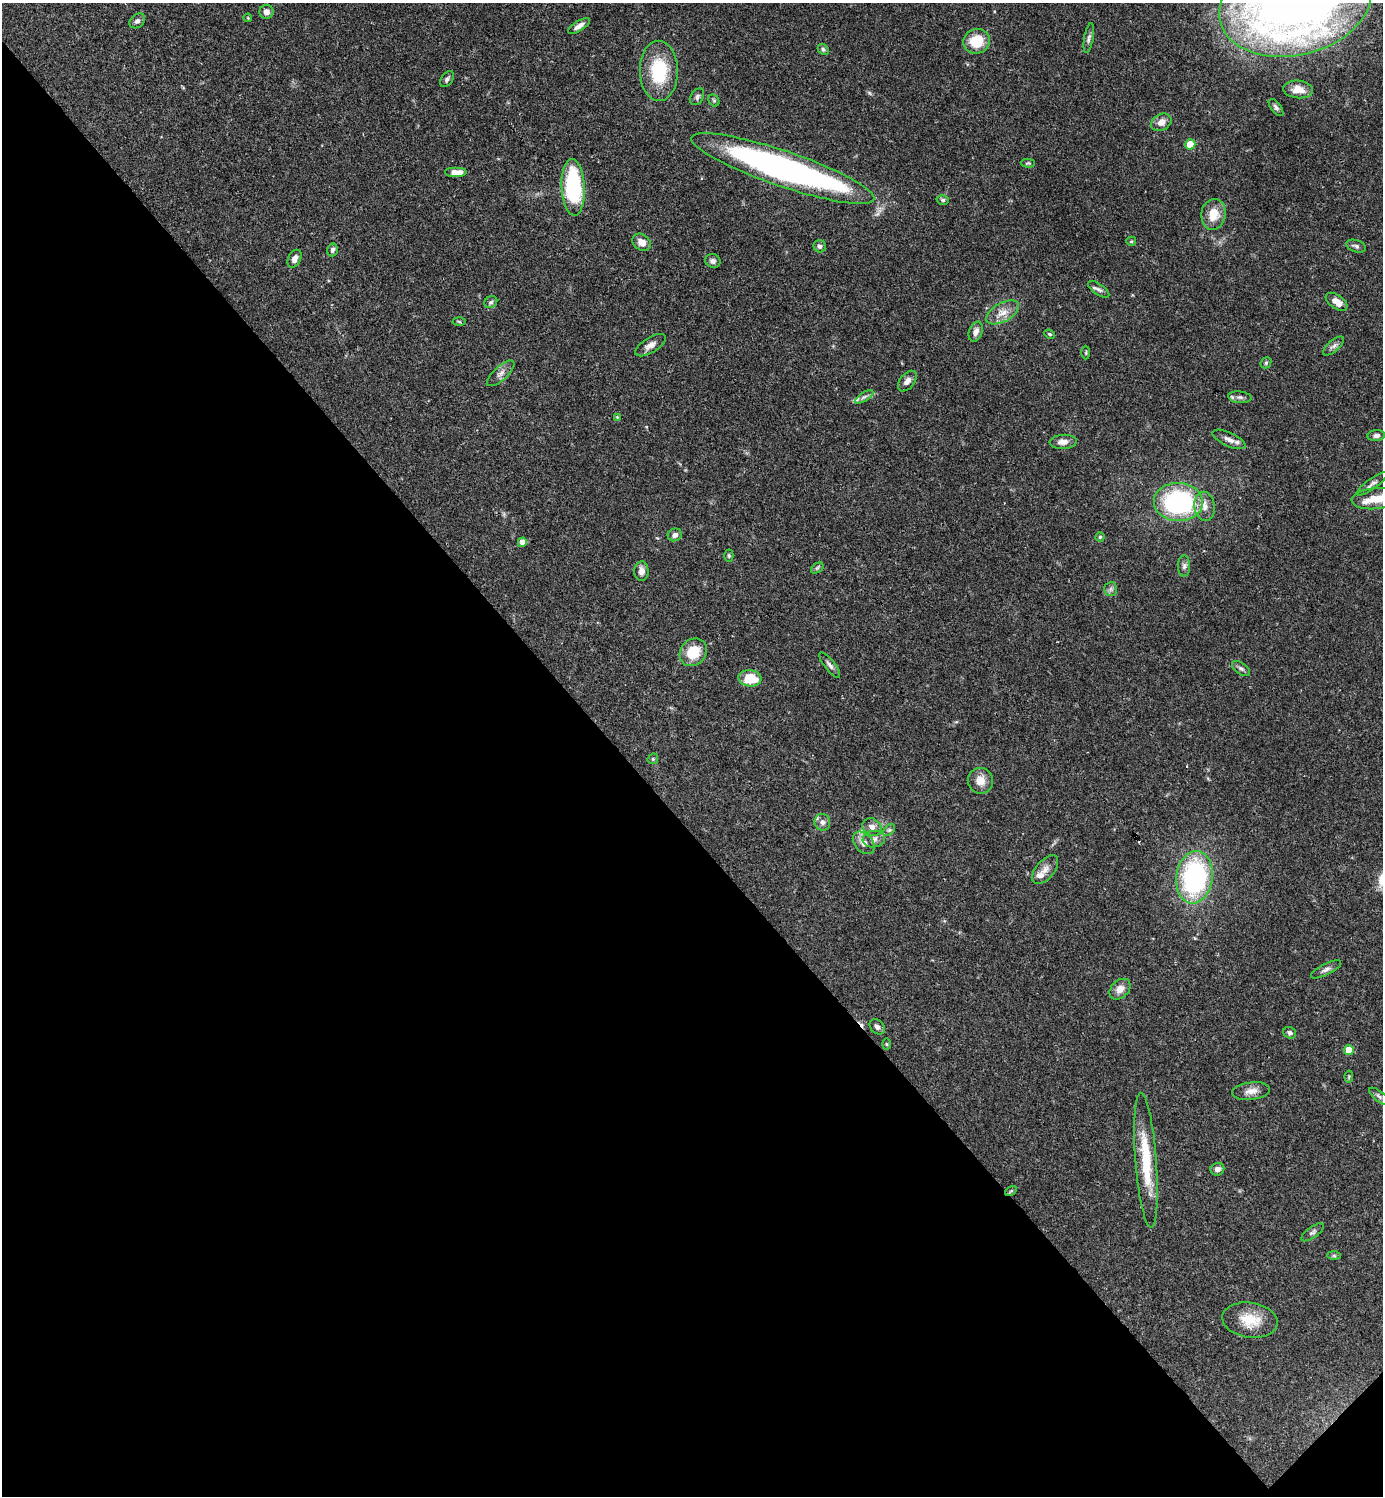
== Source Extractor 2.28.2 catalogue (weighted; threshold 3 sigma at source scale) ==
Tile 14 of 4 x 4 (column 2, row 4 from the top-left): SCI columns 1681-3061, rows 1-1494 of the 5980 x 5981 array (HDU 1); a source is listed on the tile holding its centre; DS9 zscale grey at full resolution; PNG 1385 x 1498 px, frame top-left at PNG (2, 3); each listed source drawn as its Kron ellipse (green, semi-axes under 4 px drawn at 4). Shown black and unused: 45% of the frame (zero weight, under 3 of 4 exposures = <1% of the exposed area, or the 3 px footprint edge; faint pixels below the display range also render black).
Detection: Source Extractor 2.28.2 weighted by HDU 2 'WHT'; one run over the whole footprint, this tile lists its part. Background 0.0387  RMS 0.0026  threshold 0.0117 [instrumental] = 3 sigma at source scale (4.5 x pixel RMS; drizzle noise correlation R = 1.50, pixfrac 1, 0.05/0.05 arcsec/px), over >= 5 px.
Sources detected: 94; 1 inside a brighter object's white glare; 2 cosmic-ray / hot-pixel residue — neither listed nor drawn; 3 inside a brighter listed object's ellipse — not listed separately; the other 88 listed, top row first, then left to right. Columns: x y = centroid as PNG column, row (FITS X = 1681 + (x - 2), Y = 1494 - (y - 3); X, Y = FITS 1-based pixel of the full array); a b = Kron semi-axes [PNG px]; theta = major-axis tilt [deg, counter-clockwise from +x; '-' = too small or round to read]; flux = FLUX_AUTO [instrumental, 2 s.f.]
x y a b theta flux
1295 3 77 52 14 280
266 12 7 7 - 1.4
248 18 4 3 - 0.21
137 21 9 6 39 0.84
579 26 12 5 32 1.4
1089 38 15 4 80 0.87
976 41 13 12 - 7.7
823 49 6 5 - 0.53
659 71 30 19 -89 14
447 79 9 5 54 0.7
1298 89 15 9 -6 2.8
697 97 9 6 56 0.76
714 101 6 5 - 0.39
1276 108 10 5 -53 0.74
1161 122 11 8 29 2.2
1190 144 5 5 - 8.1
1028 163 7 4 -3 0.34
783 169 96 17 -19 100
456 172 11 5 0 2.2
573 187 28 11 -87 27
943 200 6 5 - 0.51
1213 214 15 12 82 4.9
1131 241 5 4 - 0.33
641 242 10 7 -38 2.1
820 246 6 6 - 0.83
1356 246 10 6 -18 0.85
332 250 6 5 - 0.74
295 259 9 6 64 1.3
713 261 8 6 -21 0.93
1099 289 12 5 -34 0.87
491 302 7 5 32 0.7
1336 302 12 6 -36 2.4
1003 312 18 9 29 3
459 322 6 4 -4 0.36
976 332 10 6 70 1.6
1050 334 5 3 - 0.34
650 345 17 7 31 1.9
1333 346 13 5 40 0.99
1086 353 7 3 90 0.33
1266 363 6 5 - 0.4
501 373 17 7 42 1.5
907 381 12 7 51 1.3
864 397 10 4 32 0.82
1240 397 12 5 -5 0.9
617 417 4 4 - 0.22
1376 435 9 5 5 1.1
1229 439 18 7 -24 1.8
1063 442 13 7 4 2
1372 484 18 5 36 1.1
1375 499 23 10 6 4.6
1178 502 24 19 -3 35
1205 506 14 10 -81 2.5
675 535 7 6 - 1.1
1100 537 4 4 - 0.37
522 542 5 4 - 2.2
729 556 6 4 -89 0.39
1184 566 10 6 89 0.9
817 568 7 4 34 0.46
641 571 10 7 -90 1.6
1111 589 7 6 - 0.75
693 652 15 12 48 6.8
830 665 15 5 -52 1
1241 669 10 5 -36 0.75
750 678 11 8 -6 7
653 759 5 5 - 0.35
980 781 13 12 - 2.9
822 822 8 7 - 1.1
872 827 10 8 -30 1.7
889 830 7 4 44 0.51
874 839 11 8 8 1.4
864 843 13 9 -47 2
1045 870 17 9 50 2
1194 877 26 18 82 43
1326 969 16 5 27 1.1
1120 989 12 8 44 2.1
877 1027 9 6 -46 0.96
1290 1033 7 5 -26 0.85
886 1044 5 4 - 0.28
1349 1050 5 5 - 5.9
1349 1076 6 4 80 0.33
1251 1091 19 8 7 2.2
1379 1096 11 5 -39 0.73
1146 1160 68 10 -86 13
1217 1169 7 6 - 1.3
1011 1191 6 4 34 0.38
1312 1232 13 5 36 0.76
1334 1256 7 4 -1 0.42
1250 1320 28 17 -8 7
Overlapping masked pixels (flux is a lower limit): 1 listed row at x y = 783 169
Isophote crosses this tile's border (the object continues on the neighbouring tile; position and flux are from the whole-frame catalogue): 2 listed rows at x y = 1295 3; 1376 435